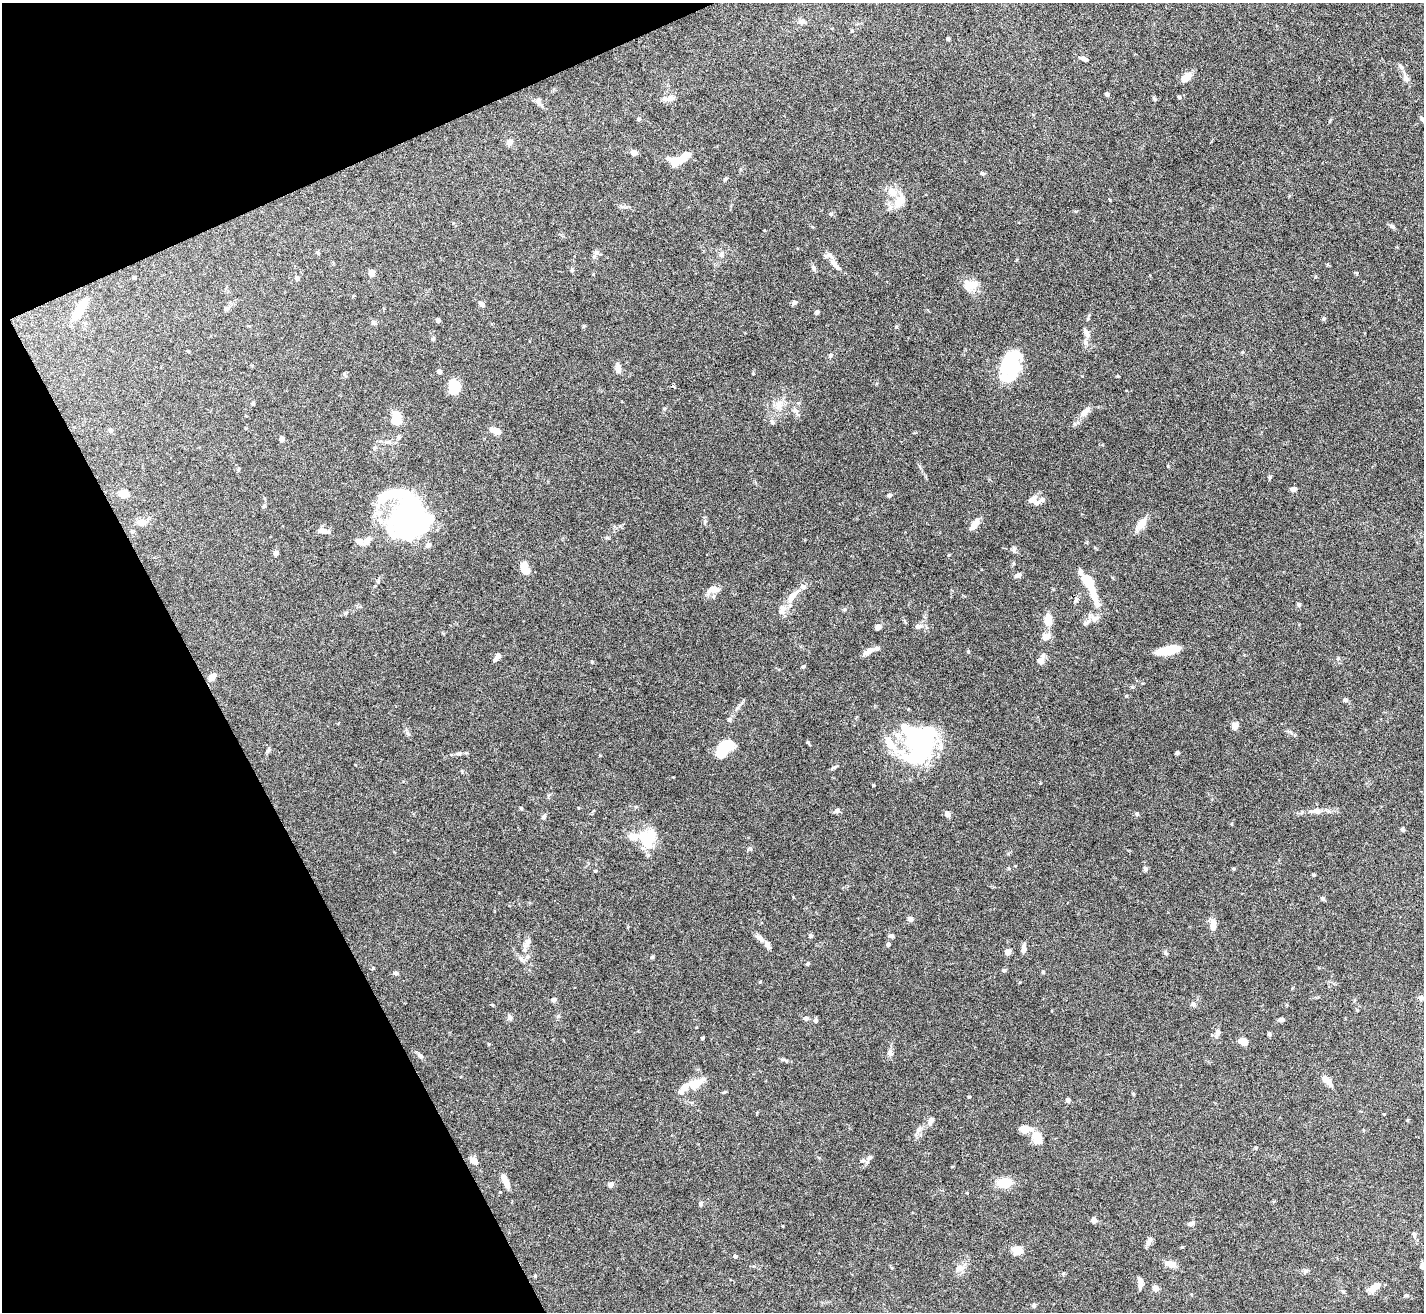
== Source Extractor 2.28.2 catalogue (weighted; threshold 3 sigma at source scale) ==
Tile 5 of 4 x 4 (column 1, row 2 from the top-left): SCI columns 1-1422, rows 2770-4079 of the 5689 x 5674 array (HDU 1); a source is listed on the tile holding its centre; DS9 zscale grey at full resolution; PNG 1426 x 1314 px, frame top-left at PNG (2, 3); no overlay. Shown black and unused: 21% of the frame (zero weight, under 5 of 10 exposures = <1% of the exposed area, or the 3 px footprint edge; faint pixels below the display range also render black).
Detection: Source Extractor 2.28.2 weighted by HDU 2 'WHT'; one run over the whole footprint, this tile lists its part. Background 0.0923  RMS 0.0027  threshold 0.0109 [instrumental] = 3 sigma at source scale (4.09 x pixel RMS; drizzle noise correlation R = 1.36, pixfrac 0.8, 0.05/0.05 arcsec/px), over >= 5 px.
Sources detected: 222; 11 inside a brighter object's white glare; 1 cosmic-ray / hot-pixel residue — not listed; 17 inside a brighter listed object's ellipse — not listed separately; the other 193 listed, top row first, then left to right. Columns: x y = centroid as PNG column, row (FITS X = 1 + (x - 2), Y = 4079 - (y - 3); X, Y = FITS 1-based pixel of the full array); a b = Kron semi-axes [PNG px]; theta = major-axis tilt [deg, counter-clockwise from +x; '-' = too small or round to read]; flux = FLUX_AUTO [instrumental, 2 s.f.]
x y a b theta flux
802 21 9 6 -3 0.8
852 31 4 4 - 0.26
948 39 3 3 - 0.44
1083 59 11 5 -22 0.84
1186 77 12 7 39 2.5
1406 78 11 5 -65 0.93
1107 94 4 3 - 0.7
1179 97 4 3 - 0.54
669 98 17 7 6 1.5
539 99 7 5 -67 0.57
1154 99 6 5 - 0.36
639 119 5 4 - 0.38
1422 119 8 4 -54 0.61
510 142 8 7 - 1
634 152 8 6 -29 1
684 157 22 8 37 3.1
668 158 7 6 - 0.55
982 173 6 4 -17 0.39
899 201 22 12 61 3.5
622 207 10 4 -13 0.55
831 214 6 5 - 0.35
1392 226 7 5 -15 0.51
596 252 7 6 - 0.69
318 253 5 4 - 0.29
721 254 9 6 -90 0.76
835 265 21 6 -47 1.7
814 268 8 6 -64 0.55
572 270 5 4 - 0.3
372 273 5 5 - 2.6
593 274 4 3 - 0.18
134 277 3 3 - 0.47
297 278 5 4 - 1.1
970 285 19 12 17 3.3
794 302 7 5 4 0.49
481 304 6 5 - 0.9
226 308 7 6 - 0.57
80 309 30 8 57 5.4
817 312 6 4 62 0.46
438 320 4 4 - 0.87
373 322 7 4 -45 0.44
1087 333 16 5 -61 1
433 339 5 5 - 0.39
1085 342 8 5 -84 0.69
830 355 7 5 28 0.44
1014 366 38 14 76 11
618 368 11 6 -88 1.6
439 371 4 4 - 0.81
753 374 3 3 - 0.22
1118 376 4 4 - 0.21
454 386 12 9 -76 7
253 403 4 4 - 0.35
778 405 14 8 -89 1.9
1085 411 19 7 47 1.8
396 418 14 11 85 4.5
772 422 6 5 - 0.48
494 430 9 7 -13 1.6
282 439 5 5 - 1
375 448 5 5 - 0.48
238 470 5 4 - 0.33
1269 477 6 4 -85 0.32
1293 489 6 5 - 0.95
123 494 9 7 6 3.3
889 495 5 5 - 0.58
386 497 47 13 13 11
1032 499 12 7 36 1.3
1042 500 8 6 35 0.7
264 506 5 4 - 0.36
141 522 9 7 4 2.5
705 522 7 4 -73 0.41
414 524 38 24 22 39
974 524 13 6 60 2.1
1141 524 19 9 52 2.4
324 531 20 6 -7 1.4
359 541 12 7 -33 1.2
367 541 8 7 - 1.4
428 545 6 5 - 1
1014 549 9 5 77 0.5
275 553 5 5 - 0.85
524 568 11 6 -64 4.9
1018 575 7 5 19 0.88
378 581 5 5 - 0.34
1088 581 17 6 -57 9.5
715 590 11 9 -24 1.6
793 595 15 7 40 2.1
1076 600 8 4 53 0.45
1299 604 6 5 - 0.43
782 609 13 9 88 1.6
1094 618 11 8 -2 1.3
1048 620 12 7 -84 3.8
918 626 9 6 9 0.99
878 627 6 5 - 0.99
1046 636 6 6 - 2.6
1168 650 22 7 11 6.7
868 651 14 6 34 1.5
968 651 5 3 - 0.25
1338 658 6 4 47 0.29
495 659 7 5 38 0.85
1041 661 9 9 - 1.4
592 662 4 4 - 0.28
803 667 5 4 - 0.3
212 677 8 6 47 1.6
1132 687 5 5 - 0.28
1345 700 6 4 -1 0.55
729 719 6 6 - 0.51
904 726 38 18 -57 5.4
1235 726 6 6 - 1.9
890 745 23 11 -47 4.3
726 746 18 12 26 6.7
268 750 8 4 59 0.45
1177 752 4 4 - 0.4
458 754 10 4 4 0.67
920 755 45 23 33 20
834 767 11 3 31 0.39
873 785 3 2 - 0.23
521 808 4 4 - 0.32
837 810 7 6 - 0.55
1316 811 13 7 -3 1.3
947 814 7 6 - 0.92
1137 814 5 4 - 0.45
544 816 8 5 57 0.55
1403 830 5 4 - 0.45
643 836 25 11 16 6.5
1009 868 5 3 - 0.25
1145 868 6 5 - 0.48
1233 869 4 4 - 0.26
595 871 4 3 - 0.25
1314 875 4 3 - 0.27
1322 898 5 5 - 0.5
910 919 5 5 - 0.97
1213 924 11 6 -89 2.3
811 936 5 5 - 0.38
891 936 6 5 - 0.56
760 938 14 6 -38 1.2
527 942 15 7 70 1.3
888 944 4 4 - 0.64
1023 949 10 5 89 1.1
1008 952 5 4 - 1.9
1165 953 7 5 -69 0.4
652 957 5 5 - 0.34
807 964 5 4 - 0.38
373 968 4 3 - 0.21
1004 970 5 5 - 0.37
1043 972 4 4 - 0.26
395 973 5 5 - 0.61
760 982 4 3 - 0.25
1421 998 7 5 -54 0.61
553 999 6 5 - 0.71
492 1005 4 4 - 0.22
1193 1005 8 5 -49 0.5
509 1017 8 6 -68 0.61
806 1018 7 6 - 0.57
1281 1020 7 5 11 0.64
816 1021 5 5 - 0.47
1217 1033 11 6 80 0.98
1269 1034 5 4 - 0.41
702 1038 3 3 - 0.41
1243 1041 7 5 -13 3.3
890 1053 9 8 - 0.88
420 1056 8 5 -62 0.52
784 1060 11 4 -25 0.49
1327 1080 15 7 -46 2.1
695 1084 24 11 26 4
969 1096 4 3 - 0.21
1068 1100 4 4 - 0.76
931 1121 11 7 67 1
1026 1129 10 6 10 3
919 1130 10 7 46 1
1037 1137 10 7 -70 5.7
1256 1148 4 4 - 0.25
869 1157 7 6 - 0.58
474 1161 7 6 - 1.8
864 1161 11 5 -20 0.67
506 1182 17 6 -66 1.7
1004 1183 17 10 1 4.6
610 1184 6 5 - 0.89
967 1193 4 3 - 0.17
701 1204 7 5 -81 0.47
1094 1220 6 5 - 0.96
1191 1223 9 5 30 0.67
1414 1235 8 5 -80 0.57
1149 1241 13 6 62 0.89
1018 1251 11 8 -5 2.7
735 1256 4 4 - 0.56
1171 1264 11 7 -10 2.3
1423 1265 9 6 68 1.1
960 1268 15 8 16 1.5
1306 1271 7 5 2 0.55
535 1276 4 4 - 0.27
1140 1281 12 6 -80 1.1
1374 1287 16 7 42 2.8
1155 1288 5 5 - 1.5
1343 1292 5 5 - 0.38
1034 1305 5 4 - 0.53
Isophote crosses this tile's border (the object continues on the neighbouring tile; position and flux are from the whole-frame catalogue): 2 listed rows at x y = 1422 119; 1423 1265
Unlisted compact peaks at least as high as the median listed source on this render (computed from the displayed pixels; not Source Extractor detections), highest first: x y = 808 742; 896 327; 1168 466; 1324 318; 949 555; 845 609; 1126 696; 1076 211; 750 849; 600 755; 1133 1094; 1110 200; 489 1044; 462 772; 407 733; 1082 376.